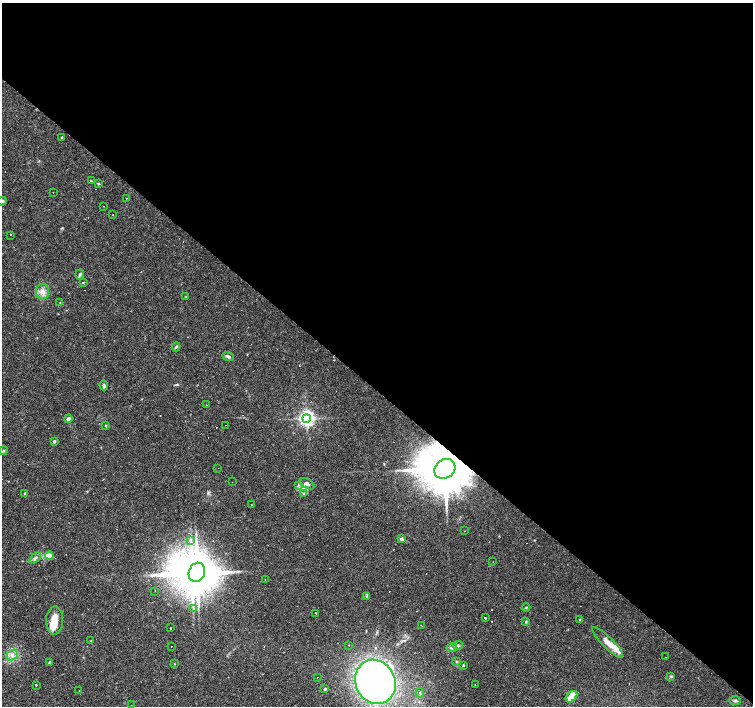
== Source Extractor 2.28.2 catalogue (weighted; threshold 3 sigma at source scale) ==
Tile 3 of 4 x 4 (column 3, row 1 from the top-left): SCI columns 3006-4506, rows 4452-5858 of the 6008 x 6021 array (HDU 1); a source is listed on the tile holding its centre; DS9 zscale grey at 2 x 2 block average (1 PNG px = mean of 2 x 2 image px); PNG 755 x 708 px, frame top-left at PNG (2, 3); each listed source drawn as its Kron ellipse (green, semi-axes under 4 px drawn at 4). Shown black and unused: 55% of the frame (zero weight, under 2 of 3 exposures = <1% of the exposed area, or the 3 px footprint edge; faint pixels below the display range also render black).
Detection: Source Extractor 2.28.2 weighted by HDU 2 'WHT'; one run over the whole footprint, this tile lists its part. Background 0.0366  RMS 0.0033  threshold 0.0148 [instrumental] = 3 sigma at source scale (4.5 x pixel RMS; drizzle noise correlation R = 1.50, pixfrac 1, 0.0396/0.0396 arcsec/px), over >= 5 px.
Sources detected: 110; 1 inside a brighter object's white glare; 29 cosmic-ray / hot-pixel residue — neither listed nor drawn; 6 inside a brighter listed object's ellipse — not listed separately; the other 74 listed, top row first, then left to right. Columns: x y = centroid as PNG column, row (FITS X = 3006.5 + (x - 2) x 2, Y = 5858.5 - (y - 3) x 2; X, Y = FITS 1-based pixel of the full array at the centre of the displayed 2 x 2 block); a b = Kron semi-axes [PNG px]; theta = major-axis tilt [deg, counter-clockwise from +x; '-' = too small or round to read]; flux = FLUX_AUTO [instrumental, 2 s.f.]
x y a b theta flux
62 137 2 2 - 3.1
91 181 3 2 - 0.55
98 184 3 3 - 0.69
53 193 2 2 - 0.32
126 199 2 2 - 0.34
2 201 5 3 - 1.3
103 206 2 2 - 0.63
113 214 2 2 - 0.43
10 235 2 2 - 1.6
80 274 5 3 - 1.1
83 282 4 2 - 0.85
42 292 8 6 -90 4.4
186 297 3 2 - 0.41
60 303 3 2 - 0.49
176 347 4 3 - 0.97
228 357 6 3 -23 2.2
104 385 5 4 - 1.5
206 405 2 2 - 0.33
306 418 4 4 - 260
68 419 4 4 - 1.8
105 425 3 2 - 0.49
225 425 2 2 - 0.4
54 441 2 2 - 2.4
3 451 4 3 - 0.88
218 468 2 2 - 0.22
445 469 11 9 35 5600
232 482 2 2 - 0.42
307 484 8 4 -31 2.5
298 485 3 3 - 0.85
25 493 3 3 - 1.3
304 494 3 2 - 0.67
252 505 2 2 - 0.27
464 531 2 2 - 0.29
401 539 3 3 - 2.3
190 540 4 2 - 1
49 556 4 4 - 3.8
35 558 6 3 40 1.6
493 562 2 2 - 0.38
197 572 10 8 70 2500
265 580 2 2 - 0.27
155 591 2 2 - 1.6
367 596 4 3 - 0.88
526 607 4 2 - 0.66
194 609 2 2 - 1.5
315 613 3 2 - 0.91
485 618 2 2 - 1
580 620 2 2 - 1.1
55 621 14 8 88 11
526 622 4 3 - 0.77
421 625 2 2 - 1
170 628 2 2 - 2.4
91 641 2 2 - 1.7
608 642 21 5 -45 7.3
349 645 2 2 - 0.25
171 646 2 2 - 0.59
458 646 5 4 - 1.9
452 648 5 4 - 1.8
12 655 6 4 38 3.1
665 657 2 2 - 0.38
456 661 4 2 - 0.68
49 662 4 2 - 0.58
174 664 2 2 - 0.36
463 665 3 2 - 1.5
671 676 3 2 - 0.68
318 677 2 2 - 1.3
375 682 22 20 -64 410
36 685 2 2 - 1.1
475 685 2 2 - 0.26
325 689 2 2 - 1.4
79 691 2 2 - 0.48
420 693 5 3 - 1
571 697 7 4 47 12
735 701 5 3 - 1.3
131 705 2 2 - 0.84
Overlapping masked pixels (flux is a lower limit): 1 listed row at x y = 445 469
Isophote crosses this tile's border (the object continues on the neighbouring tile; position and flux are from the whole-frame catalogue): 1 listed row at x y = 2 201
Diffuse or blended objects may show on this block-average render without a row.